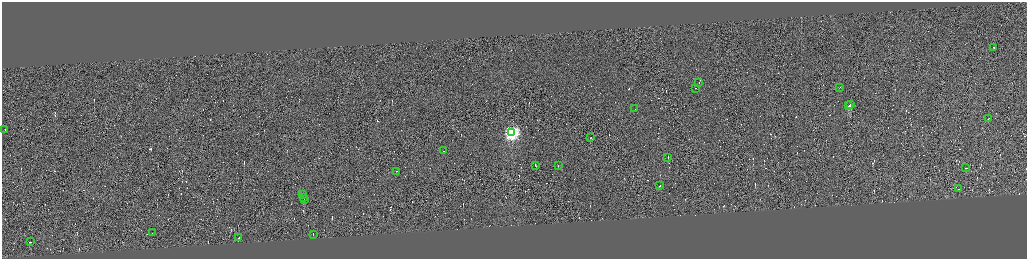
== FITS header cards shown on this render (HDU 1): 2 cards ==
NAXIS1  =                 4100
NAXIS2  =                 1026

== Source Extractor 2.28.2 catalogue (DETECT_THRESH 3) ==
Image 4100 x 1026 px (HDU 1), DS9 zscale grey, zoomed out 1/4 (1 PNG px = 4 x 4 image px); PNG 1029 x 261 px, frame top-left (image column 3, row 1026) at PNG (2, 2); each listed source drawn as its Kron ellipse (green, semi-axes under 4 px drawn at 4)
Background -0.00206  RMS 4.2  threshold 12.6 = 3 sigma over >= 5 px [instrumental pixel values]
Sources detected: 548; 522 cannot appear on this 1/4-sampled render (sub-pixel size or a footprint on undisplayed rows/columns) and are neither listed nor drawn; the other 26 listed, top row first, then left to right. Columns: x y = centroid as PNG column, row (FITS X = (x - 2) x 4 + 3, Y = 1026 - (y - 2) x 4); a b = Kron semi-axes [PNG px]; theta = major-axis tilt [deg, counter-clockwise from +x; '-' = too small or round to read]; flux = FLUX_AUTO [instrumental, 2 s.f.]
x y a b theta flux
994 48 2 1 - 89000
699 82 2 1 - 11000
840 87 2 1 - 11000
695 88 2 1 - 18000
850 104 4 1 - 400000
849 105 3 1 - 480000
634 109 2 1 - 11000
988 118 2 1 - 11000
5 129 2 1 - 14000
512 133 4 4 - 650000
591 137 2 1 - 35000
443 151 2 1 - 45000
668 157 2 1 - 12000
535 165 2 1 - 31000
558 166 2 1 - 9300
966 168 3 1 - 31000
397 171 2 1 - 17000
659 186 2 1 - 32000
959 189 2 1 - 29000
303 195 3 1 - 54000
303 197 3 1 - 29000
304 200 3 1 - 43000
152 233 2 1 - 11000
313 234 2 1 - 16000
239 238 3 1 - 44000
30 242 2 1 - 160000
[522 sub-pixel or undisplayed-footprint detections neither listed nor drawn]